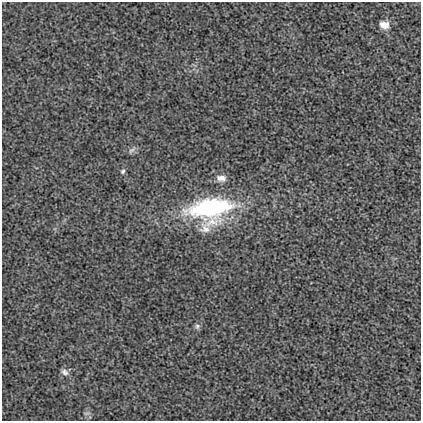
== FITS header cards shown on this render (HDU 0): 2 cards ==
NAXIS1  =                  419
NAXIS2  =                  419

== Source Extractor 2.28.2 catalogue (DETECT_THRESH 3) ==
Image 419 x 419 px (HDU 0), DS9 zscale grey, 1 PNG px = 1 image px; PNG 423 x 423 px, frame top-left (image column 1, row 419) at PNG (2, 2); no overlay
Background 4.21e-04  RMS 0.0016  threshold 0.00486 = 3 sigma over >= 5 px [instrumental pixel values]
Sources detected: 9; all 9 listed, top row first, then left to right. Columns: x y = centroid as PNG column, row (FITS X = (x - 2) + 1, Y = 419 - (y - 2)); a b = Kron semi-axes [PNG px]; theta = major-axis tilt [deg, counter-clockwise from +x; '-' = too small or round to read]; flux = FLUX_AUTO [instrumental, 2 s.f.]
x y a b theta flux
384 25 12 10 -12 0.9
132 150 12 5 38 0.3
123 171 6 5 - 0.22
221 178 14 9 -8 0.79
210 208 52 26 8 15
205 228 15 14 - 1.1
197 326 8 7 - 0.28
65 372 10 7 -41 0.43
86 413 8 4 8 0.21